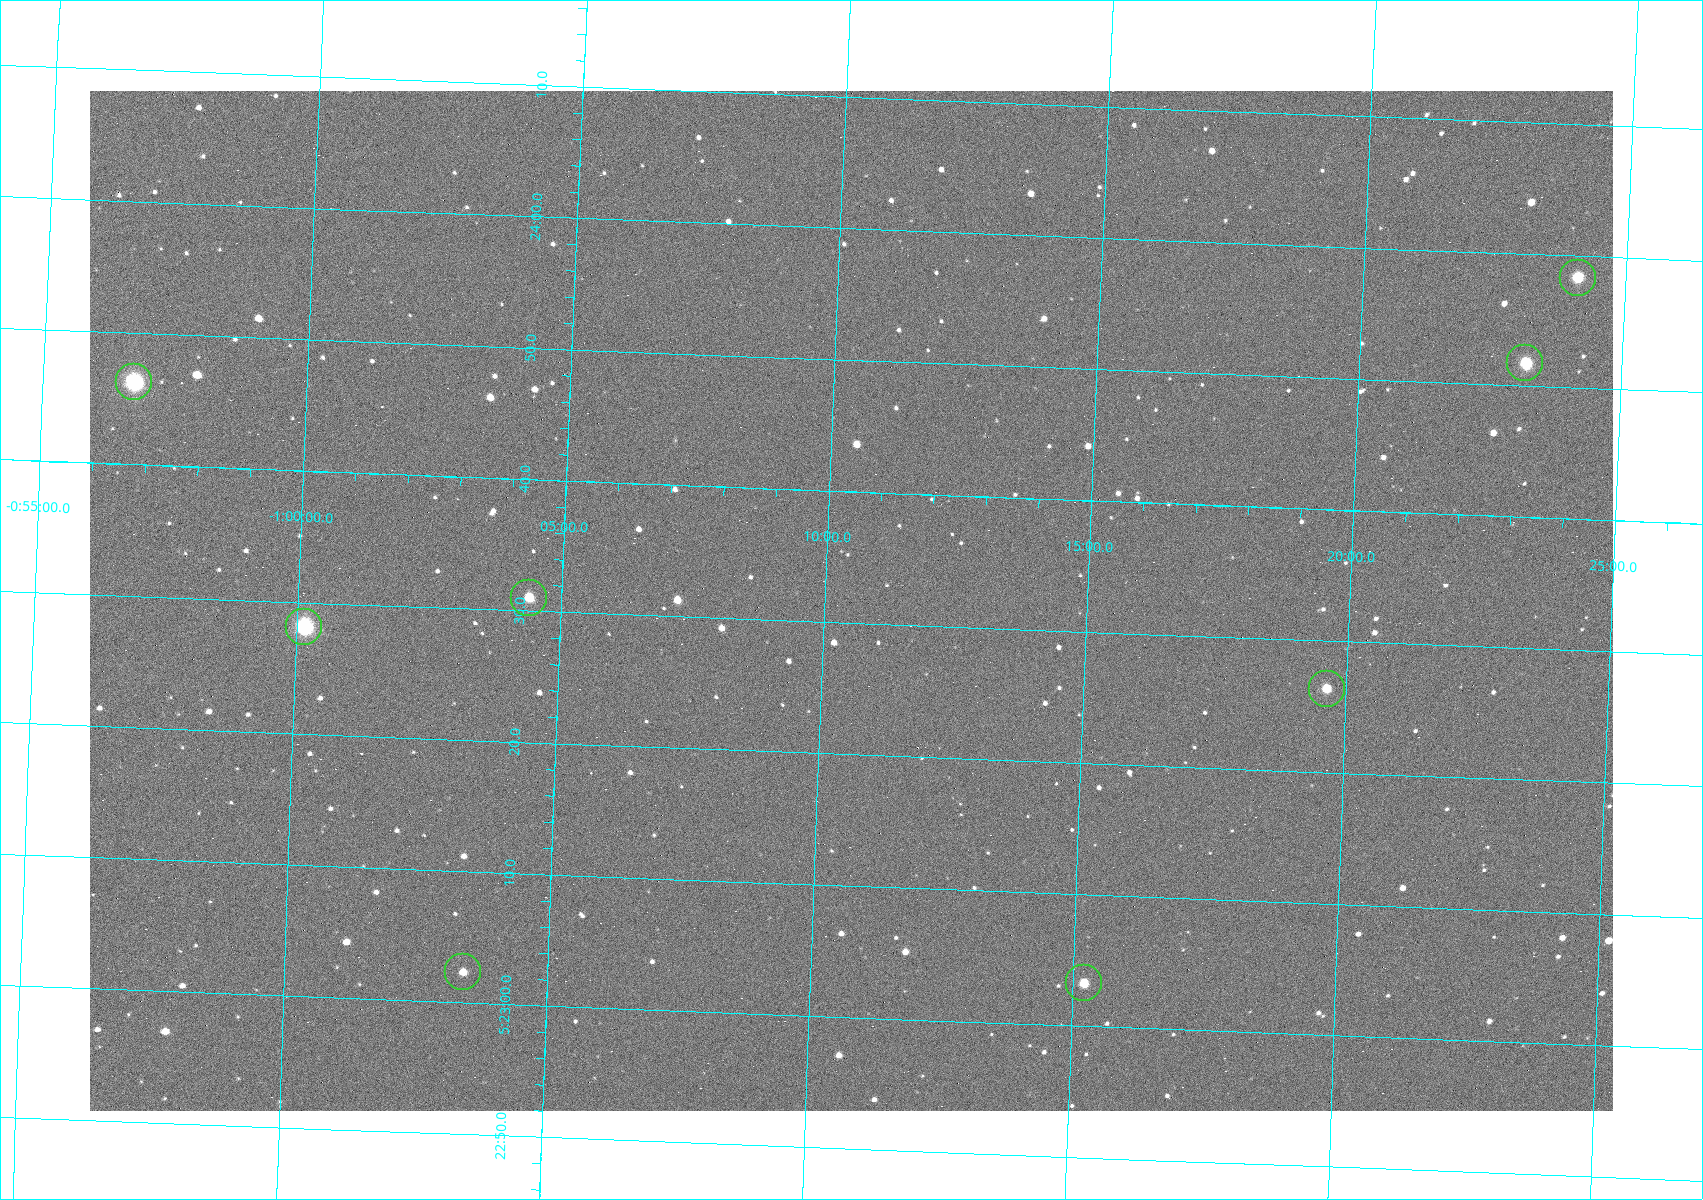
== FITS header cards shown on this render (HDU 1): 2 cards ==
NAXIS1  =                 1523
NAXIS2  =                 1020

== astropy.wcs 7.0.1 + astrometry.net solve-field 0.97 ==
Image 1523 x 1020 px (HDU 1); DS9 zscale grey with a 90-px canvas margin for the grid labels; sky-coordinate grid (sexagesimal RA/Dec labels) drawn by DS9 from the SOLVED WCS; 8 Tycho-2 reference stars matched to detected sources circled (green)
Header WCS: RA---TAN/DEC--TAN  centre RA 05:23:32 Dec -01:11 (80.88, -1.18 deg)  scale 1.14 arcsec/px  FOV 29.0' x 19.4'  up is +88 deg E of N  parity flipped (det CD > 0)
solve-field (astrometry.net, Tycho-2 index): VERIFIED the header's WCS against the Tycho-2 star catalogue (8 matches, 0 conflicts) and refined it, rather than solving blind
Solved WCS: RA---TAN-SIP/DEC--TAN-SIP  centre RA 05:23:32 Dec -01:11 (80.88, -1.18 deg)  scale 1.14 arcsec/px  FOV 29.0' x 19.4'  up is +88 deg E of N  parity flipped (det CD > 0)
The solver's refit moves the header's centre by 0.38 arcsec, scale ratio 1.001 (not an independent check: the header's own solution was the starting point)
Tycho-2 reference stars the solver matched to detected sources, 8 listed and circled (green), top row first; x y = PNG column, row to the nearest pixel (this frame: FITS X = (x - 90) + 1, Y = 1020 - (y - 91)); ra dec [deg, ICRS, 3 dp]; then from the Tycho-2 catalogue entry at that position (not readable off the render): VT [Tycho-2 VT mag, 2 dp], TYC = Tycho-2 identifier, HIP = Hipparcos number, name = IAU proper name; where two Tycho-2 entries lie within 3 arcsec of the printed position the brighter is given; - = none
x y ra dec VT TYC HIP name
1578 278 80.993 -1.402 10.12 4753-1097-1 - -
1525 363 80.966 -1.386 10.33 4753-1182-1 - -
134 382 80.943 -0.946 8.91 4753-387-1 - -
529 598 80.879 -1.073 10.48 4753-1534-1 - -
304 627 80.867 -1.002 7.84 4753-1205-1 25199 -
1327 689 80.860 -1.327 11.24 4753-1591-1 - -
463 972 80.760 -1.057 11.82 4753-1463-1 - -
1084 983 80.764 -1.254 10.69 4753-1358-1 - -